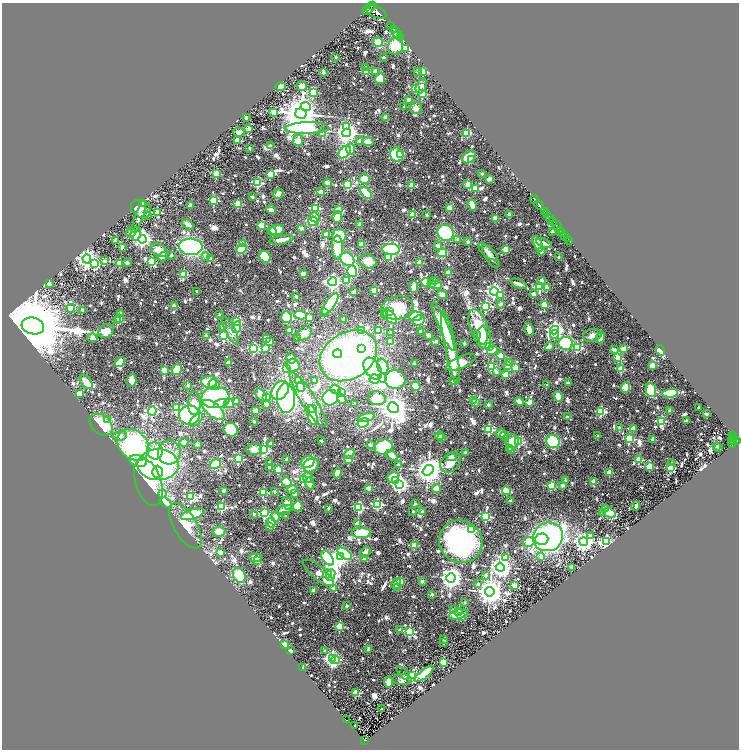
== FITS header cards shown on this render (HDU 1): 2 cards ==
NAXIS1  =                 1473
NAXIS2  =                 1495

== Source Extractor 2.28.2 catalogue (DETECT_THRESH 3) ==
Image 1473 x 1495 px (HDU 1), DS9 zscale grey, zoomed out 1/2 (1 PNG px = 2 x 2 image px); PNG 741 x 752 px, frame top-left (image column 1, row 1494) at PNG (2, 3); each listed source drawn as its Kron ellipse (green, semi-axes under 4 px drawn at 4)
Background 1.05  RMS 0.062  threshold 0.185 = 3 sigma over >= 5 px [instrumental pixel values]
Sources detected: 1406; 106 cannot appear on this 1/2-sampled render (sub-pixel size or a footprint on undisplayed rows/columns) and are neither listed nor drawn; of the other 1300, the 500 brightest by FLUX_AUTO listed and drawn (800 fainter detections omitted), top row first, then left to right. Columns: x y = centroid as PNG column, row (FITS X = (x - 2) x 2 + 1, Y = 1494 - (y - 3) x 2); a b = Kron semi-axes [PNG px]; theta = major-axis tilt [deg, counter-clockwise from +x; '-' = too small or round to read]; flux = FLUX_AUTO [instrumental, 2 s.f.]
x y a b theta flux
372 6 2 2 - 970
369 9 7 4 45 4400
376 12 11 5 -25 5300
390 25 2 2 - 360
394 30 2 2 - 740
396 33 7 2 -50 2100
396 36 2 2 - 280
400 37 2 1 - 74
378 42 5 5 - 150
396 46 9 7 65 330
406 49 2 2 - 110
336 57 2 2 - 66
384 57 2 2 - 53
366 68 3 2 - 110
375 71 2 2 - 200
366 72 3 3 - 470
418 72 3 2 - 68
423 72 3 3 - 720
323 73 2 2 - 71
380 79 5 5 - 260
281 86 5 4 - 70
302 86 5 5 - 94
421 86 8 5 67 70
415 88 3 3 - 430
313 92 3 3 - 610
422 94 3 3 - 630
409 100 2 2 - 130
306 107 5 4 - 460
404 107 2 2 - 50
416 108 6 6 - 60
273 112 3 3 - 280
301 114 5 5 - 38000
246 118 2 2 - 88
386 118 4 3 - 100
347 126 3 3 - 290
249 128 2 2 - 190
307 128 21 6 1 2900
239 132 6 4 -10 71
347 133 4 4 - 8500
467 133 4 3 - 280
323 134 3 3 - 520
237 140 2 2 - 320
298 141 5 5 - 100
360 141 2 2 - 67
368 142 5 4 - 85
270 146 2 2 - 68
249 148 2 2 - 60
350 149 6 3 89 130
345 152 7 5 50 710
400 154 4 3 - 180
397 155 7 6 - 480
469 157 7 5 37 320
471 159 2 2 - 51
217 174 3 3 - 590
270 174 3 2 - 310
482 174 2 2 - 64
364 179 5 5 - 220
489 179 2 2 - 160
258 183 4 3 - 880
328 183 4 3 - 110
468 184 3 3 - 300
348 185 3 3 - 900
411 186 3 3 - 290
475 189 3 3 - 370
321 192 2 2 - 230
366 193 7 4 -46 350
278 194 5 5 - 69
252 197 2 2 - 61
214 200 3 3 - 670
534 200 4 2 - 1100
142 203 3 2 - 61
238 204 3 2 - 320
472 205 6 4 -71 100
539 205 5 2 - 2000
190 206 2 2 - 190
315 208 3 3 - 750
449 208 3 2 - 240
141 209 10 8 -29 63
271 210 5 4 - 54
339 210 3 3 - 530
545 211 2 2 - 140
158 213 3 3 - 450
546 214 3 2 - 380
148 215 2 2 - 60
412 215 3 3 - 380
427 215 2 2 - 82
509 215 2 2 - 160
139 217 17 4 72 67
315 217 5 4 - 49
337 217 6 5 - 150
496 218 2 2 - 240
550 218 3 2 - 150
313 221 5 4 - 340
553 222 4 2 - 240
188 224 6 4 -34 70
359 224 2 2 - 120
262 225 3 3 - 480
557 226 5 2 - 2000
301 228 2 2 - 120
276 230 7 5 7 230
561 230 3 2 - 340
272 231 4 4 - 52
552 231 2 2 - 68
131 232 5 3 - 87
445 233 8 7 - 720
563 233 3 2 - 480
136 234 6 5 - 110
326 235 3 2 - 280
565 235 2 2 - 310
339 236 7 7 - 290
567 238 3 2 - 78
142 239 4 4 - 5200
458 239 2 2 - 49
116 240 2 2 - 270
282 240 12 4 10 95
570 241 2 1 - 270
468 242 2 2 - 120
544 243 8 3 -22 54
243 244 3 2 - 230
538 244 8 4 -63 200
361 245 4 3 - 110
437 246 2 2 - 110
122 247 2 2 - 86
191 247 12 8 -3 2200
337 247 12 5 -88 310
242 249 6 4 47 290
391 249 9 5 -4 780
506 249 2 2 - 260
159 250 9 6 -26 140
488 252 12 5 -40 52
541 252 3 2 - 52
442 253 5 4 - 270
171 255 2 2 - 50
205 256 4 2 - 110
162 257 5 3 - 82
265 257 6 5 - 430
389 257 4 3 - 200
491 257 13 5 -58 62
559 257 2 2 - 67
210 258 2 2 - 65
87 259 4 4 - 8100
347 259 7 6 - 580
104 261 2 2 - 72
368 261 9 7 -23 150
151 262 4 3 - 500
120 263 3 3 - 450
127 263 2 2 - 71
420 263 2 2 - 300
95 264 4 3 - 990
352 271 5 5 - 500
448 272 2 2 - 190
303 273 4 3 - 73
183 275 3 3 - 540
435 280 2 2 - 51
347 281 4 3 - 140
542 281 3 2 - 110
332 282 4 4 - 4400
425 282 4 4 - 190
49 284 2 2 - 150
432 284 2 2 - 180
519 284 9 4 -23 51
436 285 5 3 - 150
414 287 6 4 87 130
540 287 3 3 - 920
547 287 4 3 - 61
374 290 2 2 - 190
197 291 2 2 - 50
494 291 4 4 - 4100
354 292 2 2 - 160
534 294 2 2 - 160
442 295 5 4 - 52
501 295 3 2 - 79
296 296 2 2 - 79
330 304 12 5 55 1400
500 304 2 2 - 100
544 305 3 2 - 370
174 306 2 2 - 110
486 306 3 3 - 1300
71 308 4 4 - 120
397 308 16 11 10 560
83 310 2 2 - 110
325 312 3 3 - 56
390 312 2 2 - 78
120 313 2 2 - 71
219 314 2 2 - 49
384 314 3 2 - 70
300 315 6 4 -10 390
416 316 6 5 - 410
286 317 6 5 - 290
390 317 9 4 -47 710
120 318 3 2 - 150
309 318 3 3 - 140
344 319 4 3 - 49
419 320 6 5 - 360
118 321 3 2 - 440
236 322 3 3 - 550
33 326 11 8 -15 170000
223 326 4 2 - 66
236 327 6 4 69 370
443 327 26 5 -67 390
480 329 21 9 -70 450
230 330 15 5 -63 89
290 330 4 3 - 88
362 330 3 2 - 79
529 330 6 3 -77 100
554 330 4 4 - 4300
106 331 8 6 25 180
378 331 4 3 - 210
421 332 2 2 - 130
304 333 8 6 33 89
391 333 2 2 - 63
555 334 4 3 - 230
206 335 3 2 - 72
224 335 3 3 - 1500
429 335 3 3 - 60
592 335 9 6 15 71
478 336 2 2 - 60
483 336 9 5 -87 370
600 337 6 3 68 77
92 338 5 4 - 66
298 338 2 2 - 80
267 339 3 3 - 140
269 341 2 2 - 200
391 341 3 3 - 170
436 341 2 2 - 77
464 343 2 2 - 60
566 343 7 6 - 690
549 346 5 4 - 61
489 347 4 3 - 1200
450 348 37 5 -79 550
577 348 3 3 - 840
254 349 3 3 - 1300
265 349 2 2 - 200
362 349 4 4 - 220
614 349 3 2 - 61
624 349 4 3 - 130
492 350 5 3 - 190
660 350 5 3 - 500
337 354 4 4 - 380
348 356 31 23 32 5000
501 356 2 2 - 310
291 358 5 4 - 120
618 358 3 3 - 410
120 362 6 4 37 130
461 362 16 6 24 260
510 362 2 2 - 120
228 363 3 2 - 120
414 364 2 2 - 110
293 365 6 6 - 250
652 365 2 2 - 250
383 366 8 5 -71 320
508 366 2 2 - 220
492 367 3 3 - 850
286 368 3 3 - 1400
515 368 3 2 - 250
177 369 6 4 57 190
373 369 12 7 -57 670
621 369 3 3 - 420
164 370 3 3 - 440
496 372 2 2 - 83
505 374 3 2 - 300
382 378 4 4 - 11000
375 379 5 5 - 420
132 380 6 4 86 140
395 380 10 9 - 710
298 381 3 2 - 120
315 381 4 3 - 66
453 381 2 2 - 78
86 382 8 5 -55 120
209 382 8 6 -1 310
568 383 2 2 - 83
214 384 6 5 - 260
188 385 2 2 - 92
547 385 2 2 - 55
416 386 5 3 - 320
301 387 5 4 - 130
626 387 5 4 - 120
280 390 10 7 51 800
335 390 5 4 - 57
651 390 7 5 -80 410
341 392 4 3 - 830
670 393 8 4 8 480
80 394 4 3 - 210
261 395 7 4 -52 180
558 396 5 4 - 110
216 398 14 10 3 1400
267 398 2 2 - 98
286 398 15 9 -87 2400
330 398 8 7 - 690
377 398 8 7 - 210
342 399 5 3 - 55
308 400 32 7 -57 290
473 400 3 3 - 430
519 401 5 3 - 61
236 402 2 2 - 180
194 403 11 6 88 150
220 403 6 4 15 140
229 403 5 5 - 140
475 403 3 2 - 54
529 403 2 2 - 190
266 404 4 4 - 53
354 404 2 2 - 63
488 404 2 2 - 72
699 407 2 2 - 61
177 408 3 3 - 660
393 408 6 5 - 17000
313 409 3 2 - 120
213 410 13 7 -40 720
152 411 4 4 - 1500
256 411 3 3 - 130
601 411 3 3 - 860
670 411 2 2 - 140
706 414 2 2 - 110
189 415 10 9 - 1300
312 415 10 4 -77 1100
366 417 8 4 15 210
567 417 2 2 - 50
108 420 3 3 - 61
196 420 8 4 43 470
254 421 2 2 - 77
661 421 4 3 - 610
686 421 2 2 - 120
363 423 6 4 19 530
101 425 13 9 -42 450
620 428 2 2 - 99
633 428 2 2 - 180
488 429 3 3 - 1000
231 430 7 6 - 310
501 433 5 4 - 60
732 435 3 2 - 110
120 436 7 5 12 52
440 436 4 3 - 52
505 436 5 3 - 49
598 436 2 2 - 73
441 437 3 3 - 90
733 438 3 1 - 200
629 439 3 3 - 830
653 439 2 2 - 140
321 441 2 2 - 65
512 441 7 6 - 120
734 441 2 1 - 170
736 441 3 2 - 460
184 442 4 3 - 100
519 442 3 3 - 740
553 442 7 6 - 770
732 442 5 3 - 540
197 444 2 2 - 130
271 444 2 2 - 130
133 445 18 14 -44 1900
370 445 2 2 - 120
717 446 2 2 - 130
384 447 9 7 21 510
719 447 2 2 - 72
510 448 2 2 - 79
254 449 8 5 1 120
264 450 3 3 - 1500
155 451 8 7 - 310
512 451 2 2 - 180
169 452 12 11 - 150
465 453 2 2 - 110
349 454 6 3 43 230
392 456 7 4 -33 70
451 457 5 4 - 51
238 459 3 3 - 1200
286 459 2 2 - 81
349 459 3 3 - 400
639 459 3 3 - 460
138 461 9 5 -14 220
308 462 7 6 - 280
451 462 12 8 43 120
270 463 2 2 - 84
672 463 2 2 - 100
215 464 6 4 35 350
158 465 20 15 0 2200
311 465 8 6 33 160
398 465 2 2 - 59
649 466 4 3 - 350
269 467 2 2 - 75
670 468 3 2 - 340
278 470 3 2 - 400
428 470 6 5 - 15000
157 472 6 5 - 250
609 472 2 2 - 270
337 473 5 4 - 120
393 477 6 5 - 320
308 478 5 4 - 110
303 479 3 3 - 1100
566 480 2 2 - 95
396 481 3 2 - 76
594 481 2 2 - 230
148 482 25 12 -71 610
286 482 5 4 - 150
310 483 6 3 -77 62
399 485 4 4 - 4300
562 485 2 2 - 120
551 486 3 3 - 620
368 488 2 2 - 170
292 489 5 3 - 150
436 489 4 4 - 130
224 490 2 2 - 53
506 491 4 4 - 200
263 492 3 3 - 720
275 492 2 2 - 49
162 493 4 3 - 500
295 493 2 2 - 170
191 497 3 3 - 940
511 501 2 2 - 81
166 503 7 4 -34 74
287 503 7 4 -69 59
377 504 4 3 - 1100
415 504 2 2 - 52
298 506 5 4 - 240
636 506 4 2 - 49
222 507 3 3 - 870
359 507 3 2 - 770
328 508 2 2 - 63
606 508 2 2 - 82
284 509 8 4 14 76
413 511 2 2 - 53
422 511 2 2 - 60
265 513 3 3 - 1000
602 513 2 2 - 51
610 513 7 4 -22 370
193 514 12 5 18 430
254 514 2 2 - 56
286 516 2 2 - 68
486 516 3 3 - 1100
276 517 5 4 - 110
271 523 5 4 - 220
357 523 2 2 - 110
186 526 25 11 -60 250
269 526 2 2 - 66
472 530 3 3 - 440
219 531 6 5 - 150
361 533 10 5 1 260
591 535 3 2 - 63
548 537 15 14 - 4100
542 539 6 6 - 1200
461 542 22 21 - 2000
529 542 6 5 - 450
584 542 4 4 - 6000
606 542 4 3 - 2500
414 545 2 2 - 340
365 552 6 4 51 90
220 553 2 2 - 220
345 554 8 4 -36 450
540 556 3 2 - 76
340 557 4 3 - 5100
256 558 7 4 -1 83
327 558 8 5 -55 2200
365 558 2 2 - 140
505 558 3 3 - 450
258 561 4 2 - 190
500 567 4 4 - 8900
572 567 2 2 - 180
318 573 19 7 -40 140
327 574 5 3 - 240
239 575 8 6 -60 280
331 575 6 4 68 2500
486 575 2 2 - 68
451 578 5 4 - 8800
400 582 3 3 - 300
422 582 2 2 - 95
396 584 5 4 - 75
478 584 2 2 - 55
515 586 3 2 - 260
398 587 3 2 - 300
333 588 2 2 - 57
313 590 2 2 - 100
490 592 4 4 - 17000
432 595 2 2 - 130
464 602 2 2 - 52
347 606 2 2 - 68
454 610 3 2 - 160
458 611 3 2 - 150
458 614 10 4 17 140
461 617 3 2 - 360
339 626 3 2 - 450
400 630 2 2 - 80
409 631 3 3 - 1000
444 639 2 2 - 71
444 643 2 2 - 85
284 645 3 2 - 490
291 650 2 2 - 92
325 650 2 2 - 51
368 650 3 2 - 100
332 659 4 3 - 4500
335 660 4 3 - 360
443 662 3 2 - 460
303 667 2 2 - 150
403 673 8 4 -49 55
424 674 12 4 40 180
413 675 3 3 - 1000
402 680 10 5 -1 53
389 682 5 4 - 130
356 692 3 2 - 440
381 709 2 2 - 51
346 720 3 1 - 75
355 726 2 2 - 60
365 740 3 2 - 130
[800 fainter detections neither listed nor drawn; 106 sub-pixel or undisplayed-footprint detections neither listed nor drawn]